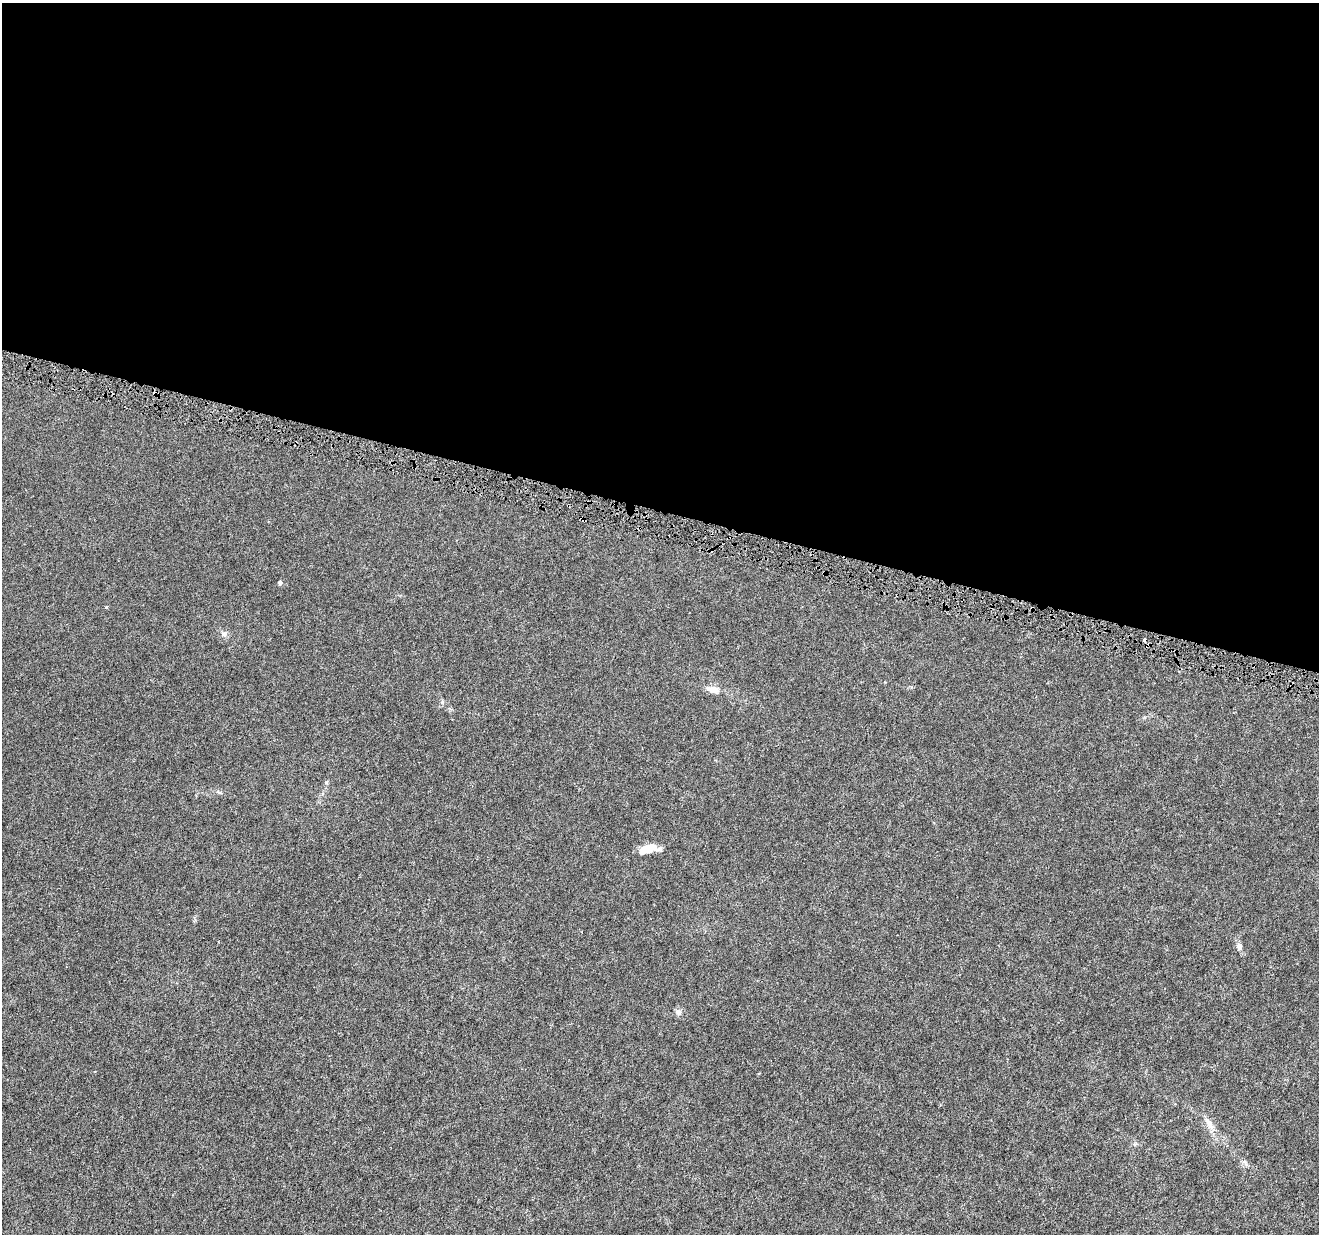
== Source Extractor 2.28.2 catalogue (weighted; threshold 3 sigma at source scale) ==
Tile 3 of 4 x 4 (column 3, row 1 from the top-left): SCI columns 2646-3962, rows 3991-5222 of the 5282 x 5454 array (HDU 1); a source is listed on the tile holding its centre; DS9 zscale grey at full resolution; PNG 1321 x 1236 px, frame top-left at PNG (2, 3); no overlay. Shown black and unused: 41% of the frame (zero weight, under 4 of 8 exposures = <1% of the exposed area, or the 3 px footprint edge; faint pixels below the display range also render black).
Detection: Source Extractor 2.28.2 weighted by HDU 2 'WHT'; one run over the whole footprint, this tile lists its part. Background 3.03e-04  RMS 8.1e-04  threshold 0.00332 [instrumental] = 3 sigma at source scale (4.09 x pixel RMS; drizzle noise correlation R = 1.36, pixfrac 0.8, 0.0396/0.0396 arcsec/px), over >= 5 px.
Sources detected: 13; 2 cosmic-ray / hot-pixel residue — not listed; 1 inside a brighter listed object's ellipse — not listed separately; the other 10 listed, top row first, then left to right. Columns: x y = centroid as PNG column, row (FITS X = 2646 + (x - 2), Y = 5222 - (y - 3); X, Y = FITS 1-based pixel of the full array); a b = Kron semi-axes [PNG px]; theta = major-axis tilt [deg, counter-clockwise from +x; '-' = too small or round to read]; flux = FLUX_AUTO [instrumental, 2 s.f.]
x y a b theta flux
582 519 8 3 -29 0.12
280 583 4 4 - 0.21
224 634 8 7 - 0.22
713 689 14 7 -14 0.65
219 792 7 4 -36 0.11
648 849 21 9 22 1
1239 947 9 6 -86 0.27
678 1012 8 7 - 0.24
1209 1123 22 6 -59 0.55
1245 1162 6 5 - 0.15
Overlapping masked pixels (flux is a lower limit): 1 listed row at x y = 582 519